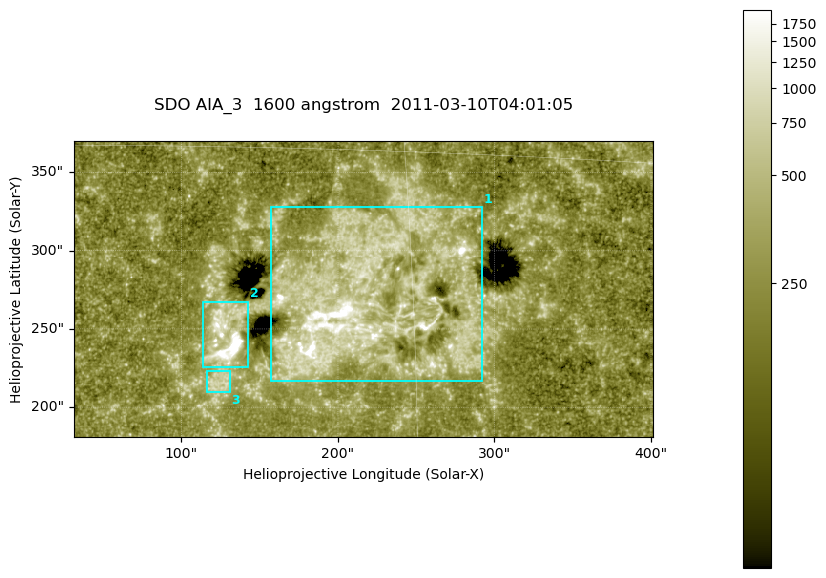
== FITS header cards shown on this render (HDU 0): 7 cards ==
TELESCOP= 'SDO     '           /
INSTRUME= 'AIA_3   '           /
WAVELNTH=                 1600 /
WAVEUNIT= 'angstrom'           /
DATE-OBS= '2011-03-10T04:01:05.119' /
CTYPE1  = 'HPLN-TAN'           /
CTYPE2  = 'HPLT-TAN'           /

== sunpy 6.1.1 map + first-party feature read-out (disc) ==
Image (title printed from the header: SDO AIA_3  1600 angstrom  2011-03-10T04:01:05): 607 x 311 px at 0.609 arcsec/px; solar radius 966 arcsec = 1586 px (partial field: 2.4% of the solar disc is inside the frame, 100% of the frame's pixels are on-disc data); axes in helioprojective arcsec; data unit not stated in the header (colour bar unlabelled)
Pointing: header CRPIX1/2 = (2052.59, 2044.23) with CRVAL1/2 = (0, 0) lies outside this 607 x 311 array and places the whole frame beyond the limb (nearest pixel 1.42 R_sun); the SolarSoft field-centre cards XCEN/YCEN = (216.1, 275.5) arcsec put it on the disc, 1917 arcsec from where CRPIX/CRVAL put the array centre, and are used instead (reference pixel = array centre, CRVAL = XCEN/YCEN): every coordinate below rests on XCEN/YCEN
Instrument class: DISC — disc imager (sunpy class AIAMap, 1600 A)
Bright regions (active regions / flare kernels): reference = the on-disc median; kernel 5 px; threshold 5 sigma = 417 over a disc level ~249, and >= 1.15x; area >= 188 px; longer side >= 4 px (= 2.4 arcsec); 3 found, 3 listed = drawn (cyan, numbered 1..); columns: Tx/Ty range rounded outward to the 2 arcsec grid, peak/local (2 s.f.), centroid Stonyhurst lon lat
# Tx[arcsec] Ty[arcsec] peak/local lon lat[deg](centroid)
1 156..292 216..328 12 +13 +9
2 114..144 226..268 20 +8 +7
3 116..132 208..224 3.5 +7 +6